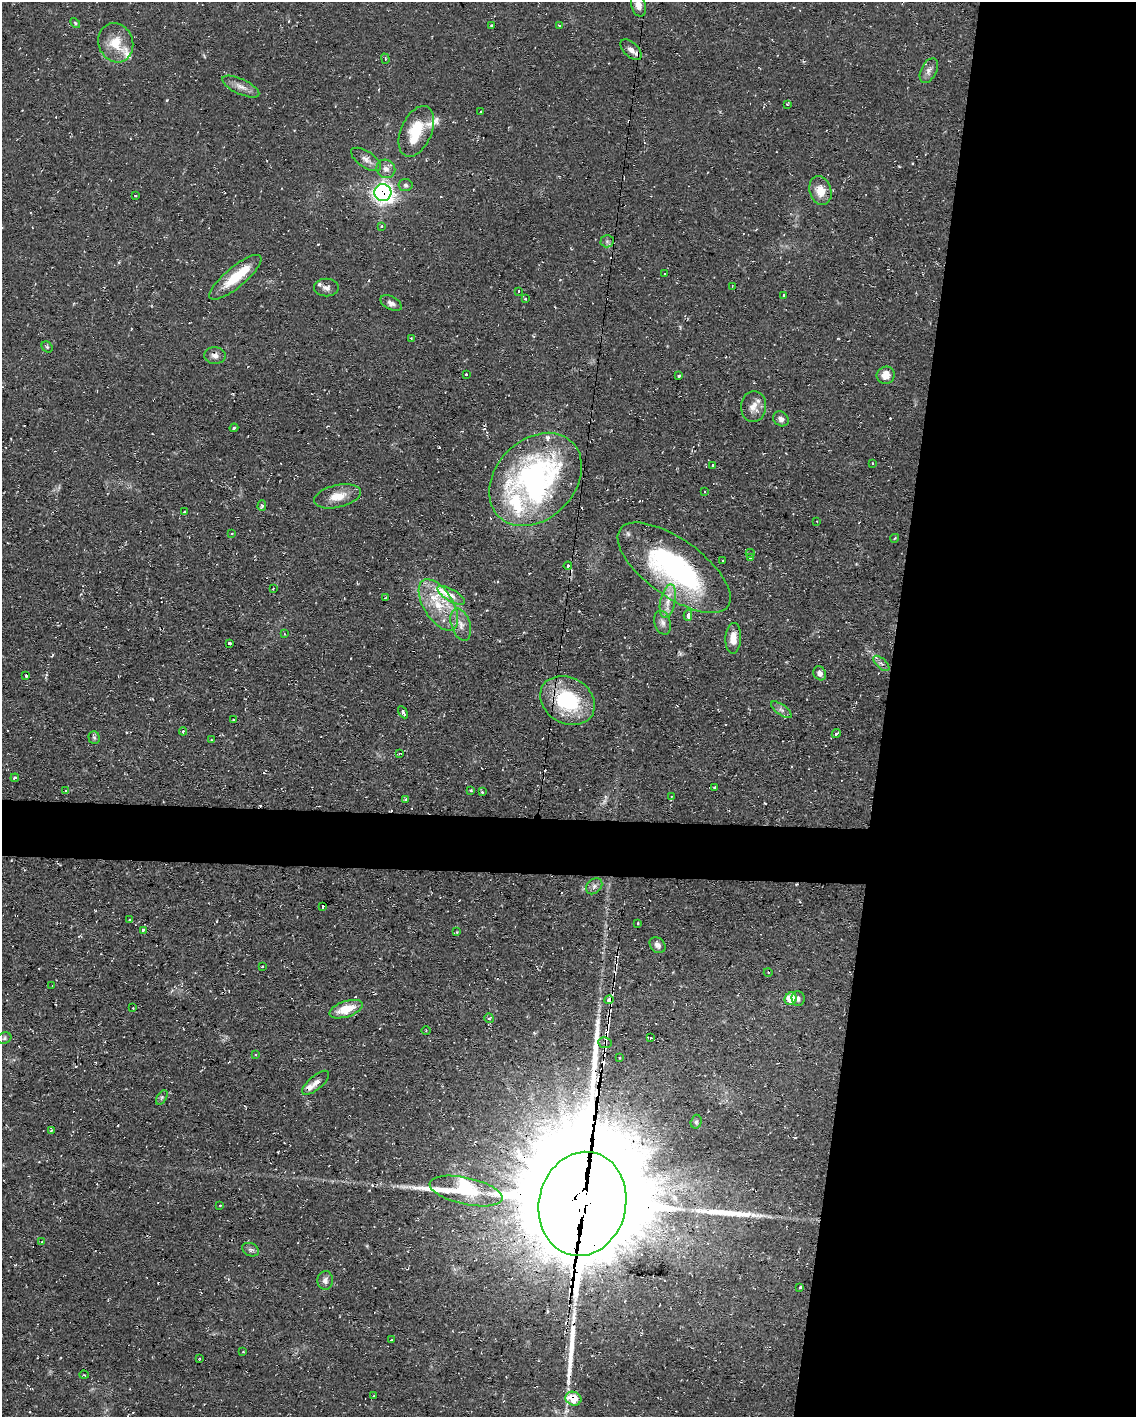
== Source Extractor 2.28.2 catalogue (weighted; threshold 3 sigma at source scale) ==
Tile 8 of 4 x 3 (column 4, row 2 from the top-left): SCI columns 3405-4538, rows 1629-3043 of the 4538 x 4561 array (HDU 1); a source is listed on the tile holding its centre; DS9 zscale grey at full resolution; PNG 1138 x 1419 px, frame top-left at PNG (2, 2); each listed source drawn as its Kron ellipse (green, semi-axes under 4 px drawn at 4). Shown black and unused: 25% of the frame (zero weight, under 2 of 3 exposures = <1% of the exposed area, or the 3 px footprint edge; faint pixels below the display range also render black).
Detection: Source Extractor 2.28.2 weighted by HDU 2 'WHT'; one run over the whole footprint, this tile lists its part. Background 0.112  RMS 0.0077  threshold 0.0345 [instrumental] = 3 sigma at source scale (4.5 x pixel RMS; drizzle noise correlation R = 1.50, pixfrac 1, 0.05/0.05 arcsec/px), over >= 5 px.
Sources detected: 158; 4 inside a brighter object's white glare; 19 cosmic-ray / hot-pixel residue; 4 long thin detections or spike segments (spike, bleed or trail) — neither listed nor drawn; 10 inside a brighter listed object's ellipse — not listed separately; the other 121 listed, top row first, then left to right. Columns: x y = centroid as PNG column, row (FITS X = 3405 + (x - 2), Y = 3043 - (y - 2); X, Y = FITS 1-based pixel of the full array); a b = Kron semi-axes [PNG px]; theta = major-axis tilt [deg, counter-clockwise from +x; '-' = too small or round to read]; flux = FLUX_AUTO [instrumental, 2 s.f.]
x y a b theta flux
638 5 12 7 -75 6
75 23 6 3 -45 0.91
492 25 3 3 - 1.9
559 26 4 2 - 0.69
116 43 20 17 -68 17
631 50 13 7 -45 4.9
385 59 5 4 - 1
929 71 13 7 63 3.9
241 87 20 7 -25 5.8
787 104 4 2 - 0.5
481 112 3 3 - 1.3
416 131 27 15 66 25
366 159 17 8 -33 4.8
386 169 10 9 - 4.2
405 185 7 6 - 1.9
820 191 14 11 -72 10
383 192 8 8 - 300
135 195 3 3 - 1.1
382 226 3 3 - 0.88
607 241 6 6 - 1.9
664 274 3 2 - 0.69
235 277 33 10 40 24
732 286 3 3 - 0.67
326 288 12 9 0 4.1
518 291 3 2 - 1.2
784 295 3 3 - 1.8
525 299 3 3 - 2
391 303 11 6 -28 3.5
411 338 4 2 - 0.65
47 347 6 5 - 1.1
215 356 11 8 -2 3.8
466 374 3 3 - 3.1
886 375 9 8 - 8.2
679 376 3 3 - 2.1
754 407 15 12 85 7.7
781 419 8 7 - 3.5
234 428 4 3 - 0.99
873 463 3 2 - 0.69
713 465 3 3 - 3.3
535 479 52 39 45 210
705 492 3 2 - 0.8
337 496 24 11 13 12
262 506 5 4 - 1.2
184 512 4 3 - 1.6
817 521 2 2 - 0.51
232 533 3 2 - 0.6
895 538 4 3 - 0.61
750 553 4 4 - 1.1
751 557 3 3 - 2.5
723 560 3 2 - 0.79
568 566 4 3 - 1.2
674 568 66 28 -36 150
273 588 2 2 - 0.61
451 595 15 6 -30 4.9
385 598 3 2 - 0.46
668 601 17 7 78 8.3
438 605 29 14 -58 26
688 615 5 4 - 4.5
663 623 12 8 -72 3.9
461 625 17 9 -72 7.3
284 634 3 2 - 0.46
733 638 15 8 87 8.4
229 643 3 3 - 3.9
881 663 10 5 -43 2.3
820 673 7 6 - 3.2
26 675 4 3 - 1.2
568 700 29 22 -31 57
781 710 12 5 -36 2.6
403 712 7 3 -61 2.3
233 719 3 2 - 0.89
183 731 4 3 - 1.1
836 734 5 3 - 2
94 737 6 5 - 1.6
211 740 3 3 - 0.63
399 753 4 2 - 1.5
15 778 4 3 - 0.84
714 787 3 2 - 1.3
471 790 4 3 - 0.73
65 791 3 3 - 2
482 792 3 3 - 0.92
671 796 3 2 - 0.49
405 799 4 3 - 1.2
594 886 9 7 44 2.7
323 907 4 3 - 4.5
130 920 3 3 - 2
638 923 3 3 - 1.4
143 930 4 3 - 1.5
457 932 3 3 - 0.62
658 945 9 7 -45 3.3
262 966 3 2 - 1.3
768 972 4 3 - 0.56
52 986 2 2 - 0.43
798 998 7 6 - 2.7
791 999 6 6 - 16
609 1000 5 4 - 7.6
133 1008 2 2 - 0.57
346 1009 17 8 19 15
489 1018 5 4 - 1.6
426 1031 4 3 - 0.67
4 1038 7 5 23 1.5
650 1038 4 2 - 2
605 1043 7 5 -9 2.3
255 1055 3 3 - 0.86
619 1058 3 3 - 1.1
316 1083 17 7 40 4.4
162 1097 8 4 59 1.5
696 1122 7 5 74 1.4
51 1130 4 3 - 0.77
466 1191 37 13 -12 26
582 1204 52 43 77 32000
220 1205 2 2 - 0.72
42 1242 3 2 - 0.66
250 1250 9 6 -23 2.1
325 1280 9 8 - 3.5
800 1287 3 3 - 0.91
391 1340 3 2 - 0.55
243 1352 4 2 - 0.52
199 1358 3 2 - 0.61
84 1375 5 3 - 0.71
374 1396 3 2 - 1.5
573 1399 8 6 -18 17
Overlapping masked pixels (flux is a lower limit): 7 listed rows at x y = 631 50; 383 192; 791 999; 609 1000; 605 1043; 582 1204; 573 1399
Isophote crosses this tile's border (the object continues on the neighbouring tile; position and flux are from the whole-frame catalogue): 1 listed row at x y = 638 5
Unlisted compact peaks at least as high as the median listed source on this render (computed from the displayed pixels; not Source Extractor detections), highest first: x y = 167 100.